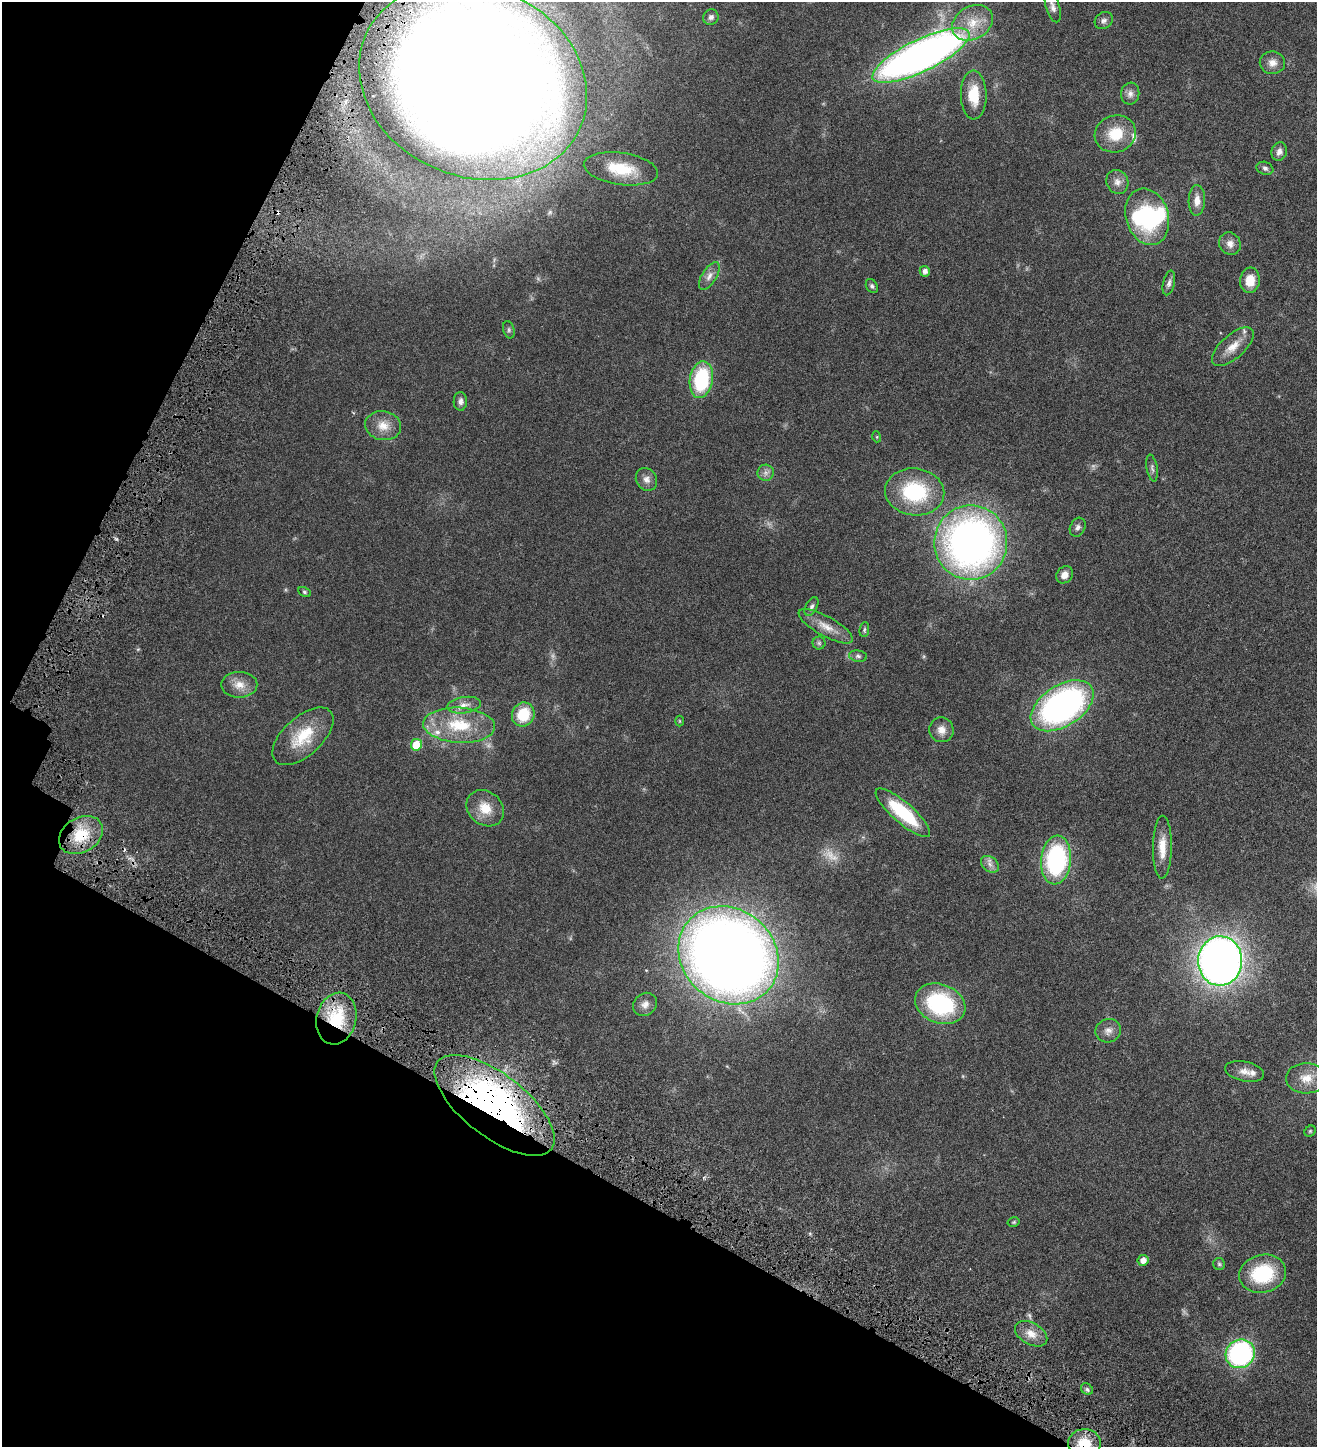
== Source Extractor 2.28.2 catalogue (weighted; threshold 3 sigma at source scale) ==
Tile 9 of 4 x 4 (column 1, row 3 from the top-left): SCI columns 289-1603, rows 1542-2986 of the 5971 x 5969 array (HDU 1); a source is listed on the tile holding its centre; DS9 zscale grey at full resolution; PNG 1319 x 1449 px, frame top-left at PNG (2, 2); each listed source drawn as its Kron ellipse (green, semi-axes under 4 px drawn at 4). Shown black and unused: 25% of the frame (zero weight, under 4 of 8 exposures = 6% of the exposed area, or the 3 px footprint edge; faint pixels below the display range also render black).
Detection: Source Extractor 2.28.2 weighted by HDU 2 'WHT'; one run over the whole footprint, this tile lists its part. Background 0.0183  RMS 0.0026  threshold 0.0107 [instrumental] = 3 sigma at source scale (4.09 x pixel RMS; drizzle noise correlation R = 1.36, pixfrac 0.8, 0.05/0.05 arcsec/px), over >= 5 px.
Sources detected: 81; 1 too faint to see at this stretch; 2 inside a brighter object's white glare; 1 cosmic-ray / hot-pixel residue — neither listed nor drawn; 3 inside a brighter listed object's ellipse — not listed separately; the other 74 listed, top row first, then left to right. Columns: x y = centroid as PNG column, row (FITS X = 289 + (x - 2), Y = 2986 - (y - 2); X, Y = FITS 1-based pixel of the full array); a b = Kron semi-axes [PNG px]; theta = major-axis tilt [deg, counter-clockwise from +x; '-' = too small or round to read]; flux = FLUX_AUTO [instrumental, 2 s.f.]
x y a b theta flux
1053 7 16 6 -72 0.99
711 17 8 7 - 0.71
1104 21 9 8 - 0.72
973 23 21 16 30 5
921 55 53 16 26 140
1272 63 12 11 - 1.5
473 81 117 95 -23 570
1130 94 11 9 82 1.1
974 95 24 13 -88 5.1
1115 134 21 18 18 5.7
1279 152 9 7 70 1
1265 168 8 6 -20 0.61
621 169 37 16 -8 7.6
1117 182 12 10 -61 1.4
1197 200 15 8 88 1.8
1147 217 29 21 -73 19
1230 244 12 10 -55 1.4
925 271 5 5 - 0.9
709 276 15 7 59 1.3
1250 280 13 10 84 3.5
1169 283 12 6 77 0.79
872 286 7 5 -61 0.47
509 330 9 5 -74 0.45
1233 347 26 11 41 3
701 380 18 11 80 15
460 401 9 7 88 0.87
383 426 18 14 -9 2.9
877 437 5 3 - 0.2
1152 468 13 5 -80 0.61
766 473 8 8 - 0.86
646 479 12 10 -56 1.3
915 492 30 23 -7 16
1078 527 10 7 64 0.71
971 543 37 36 - 110
1065 575 9 7 50 1.5
304 592 7 4 -28 0.34
812 606 10 5 62 0.6
826 626 30 10 -29 3
864 630 7 5 83 0.39
819 643 6 6 - 0.42
858 656 9 5 -8 0.53
239 685 18 13 0 2.5
464 705 17 8 9 1.6
1062 706 35 20 32 66
523 715 12 11 - 6.6
680 721 5 3 - 0.17
459 725 36 17 -3 9.4
941 730 12 12 - 1.7
303 736 37 19 42 7.7
416 745 6 5 - 5.3
485 808 20 16 -39 4
903 813 35 10 -41 13
81 835 23 17 31 7.1
1162 847 31 9 89 3.4
1056 860 24 15 85 26
990 864 10 7 -39 0.96
729 955 53 46 -40 300
1220 961 25 22 89 150
645 1004 13 10 41 1.4
940 1004 26 19 -21 22
336 1019 26 19 76 10
1108 1031 13 11 22 1.4
1245 1071 20 10 -12 1.7
1306 1078 20 15 0 3.5
495 1105 72 31 -38 83
1310 1131 6 5 - 0.27
1014 1222 6 4 13 0.29
1143 1260 5 5 - 1.3
1219 1264 6 6 - 0.35
1263 1274 24 19 13 13
1031 1334 17 11 -30 2.3
1240 1354 15 14 - 36
1087 1389 6 5 - 0.42
1084 1443 16 14 3 5
Overlapping masked pixels (flux is a lower limit): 5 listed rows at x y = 473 81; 81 835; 336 1019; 495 1105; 1084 1443
Isophote crosses this tile's border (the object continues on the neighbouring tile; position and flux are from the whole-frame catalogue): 3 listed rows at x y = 921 55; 473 81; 1084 1443
Unlisted compact peaks at least as high as the median listed source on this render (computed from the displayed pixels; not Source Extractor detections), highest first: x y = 116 539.